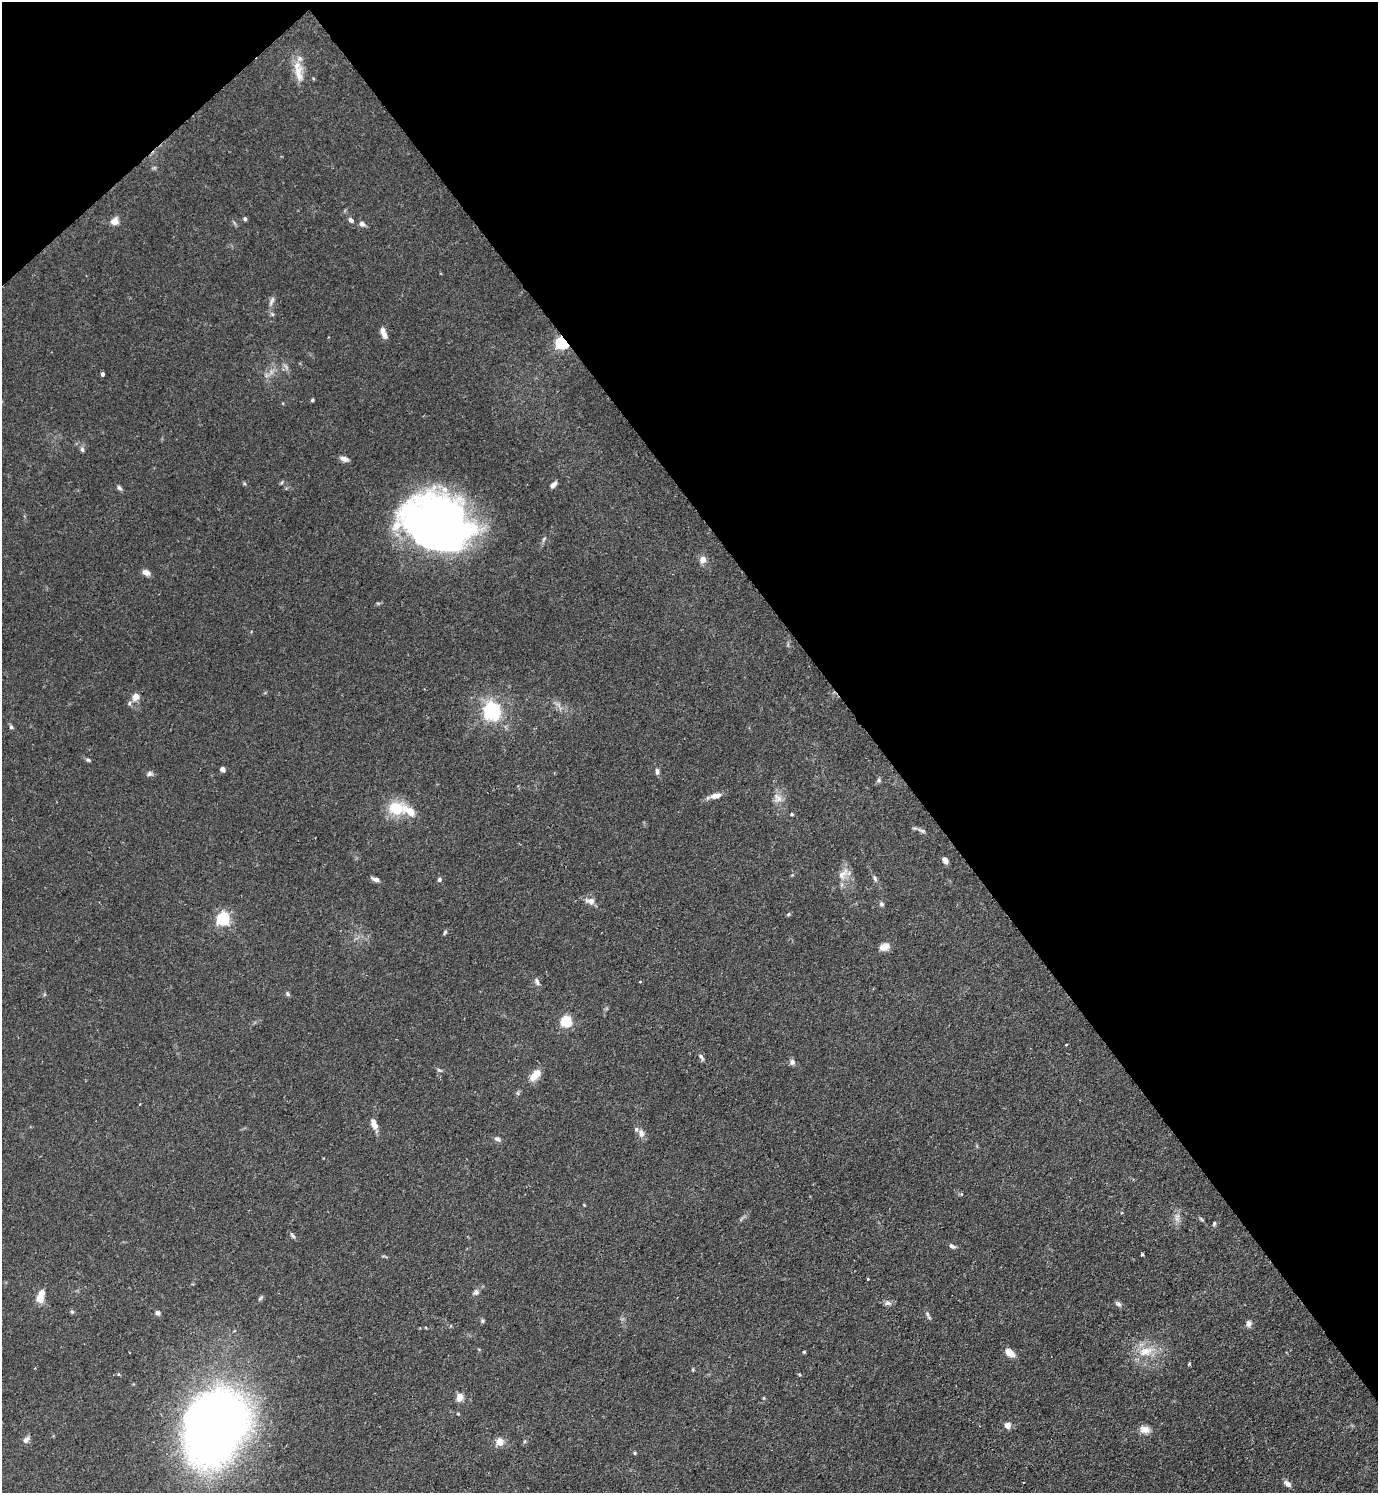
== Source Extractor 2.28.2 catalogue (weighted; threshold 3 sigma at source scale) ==
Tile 3 of 4 x 4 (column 3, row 1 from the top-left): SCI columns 2912-4287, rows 4476-5966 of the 5965 x 5968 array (HDU 1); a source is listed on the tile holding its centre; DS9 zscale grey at full resolution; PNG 1380 x 1495 px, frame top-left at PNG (2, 2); no overlay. Shown black and unused: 39% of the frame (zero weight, under 2 of 3 exposures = <1% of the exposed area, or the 3 px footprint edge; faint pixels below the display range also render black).
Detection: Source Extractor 2.28.2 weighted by HDU 2 'WHT'; one run over the whole footprint, this tile lists its part. Background 0.0833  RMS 0.0061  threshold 0.0273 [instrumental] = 3 sigma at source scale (4.5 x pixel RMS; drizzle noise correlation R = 1.50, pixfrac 1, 0.05/0.05 arcsec/px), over >= 5 px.
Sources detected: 94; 2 inside a brighter object's white glare — not listed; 3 inside a brighter listed object's ellipse — not listed separately; the other 89 listed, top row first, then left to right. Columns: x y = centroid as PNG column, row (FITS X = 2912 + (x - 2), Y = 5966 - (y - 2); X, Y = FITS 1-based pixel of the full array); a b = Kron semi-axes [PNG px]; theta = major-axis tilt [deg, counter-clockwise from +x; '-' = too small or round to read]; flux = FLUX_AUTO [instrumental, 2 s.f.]
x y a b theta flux
298 73 27 11 -80 9.8
154 168 6 4 19 0.82
245 219 5 4 - 1.1
351 220 8 5 -44 1.7
115 221 8 7 - 5.2
362 224 8 6 -30 2.3
272 301 15 5 66 2.2
383 333 14 6 -68 3.8
562 343 6 5 - 120
286 367 7 5 -56 1.6
103 374 4 3 - 1.9
312 400 4 4 - 0.82
82 449 8 5 -78 1.4
344 459 10 6 -20 2.8
245 484 6 4 -59 0.86
553 484 9 5 43 2.5
119 488 8 5 -45 1.3
439 524 62 48 -18 390
703 560 9 8 - 3.5
146 572 9 6 -29 3.2
136 697 10 8 37 4.2
492 711 7 7 - 150
11 727 6 5 - 1.2
88 760 7 5 -15 1
222 769 5 4 - 2.4
657 771 9 5 -89 1.6
149 774 7 6 - 1.5
879 780 6 5 - 1.2
715 796 14 7 12 4.4
778 798 14 11 -64 5
396 808 14 12 -14 21
792 814 4 3 - 0.8
922 831 9 5 -24 1.5
945 860 7 5 -59 2.8
843 874 19 10 51 6.1
875 878 8 5 -61 1.4
375 879 10 5 -18 2.2
439 879 6 5 - 1.1
590 901 13 8 -7 4
881 904 6 5 - 1.4
788 914 6 4 24 0.89
223 919 6 6 - 120
445 932 6 4 73 0.99
885 947 11 8 22 5.1
537 982 11 5 -74 1.9
640 982 3 3 - 1.9
287 994 7 5 -44 1
566 1021 5 5 - 55
1066 1044 4 2 - 0.48
701 1057 11 5 -55 1.7
792 1062 7 7 - 2
439 1070 9 4 -26 1.1
535 1075 15 8 48 7.6
140 1104 4 2 - 0.46
374 1124 12 6 -69 4.7
641 1133 11 9 -76 3.3
497 1139 8 6 -28 1.8
961 1194 4 4 - 1.1
1176 1219 10 6 -47 2.4
1201 1219 7 3 -36 0.84
1214 1224 6 4 72 0.94
293 1236 9 4 -50 1.3
952 1246 8 5 -33 1.7
1142 1254 3 3 - 0.94
868 1279 3 3 - 1.8
476 1292 9 7 34 2.1
261 1298 8 5 42 1.1
40 1299 10 9 - 6
888 1303 10 7 4 2.1
1118 1304 8 6 -31 1.7
72 1312 5 5 - 0.88
157 1313 6 6 - 1.6
927 1314 9 5 -70 1.5
482 1321 6 5 - 0.88
1249 1323 8 7 - 2.3
1145 1351 24 12 15 12
804 1352 4 3 - 0.69
1010 1353 11 7 -40 5.7
1189 1364 5 3 - 0.6
693 1369 5 3 - 0.61
460 1397 10 7 71 4.2
458 1414 4 3 - 0.57
1008 1425 6 6 - 4
214 1426 69 53 64 540
1145 1429 13 9 -14 4.7
26 1439 11 6 43 2.3
500 1442 9 9 - 5.1
635 1453 4 4 - 0.69
1287 1483 10 6 -36 2.6
Overlapping masked pixels (flux is a lower limit): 1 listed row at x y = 562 343